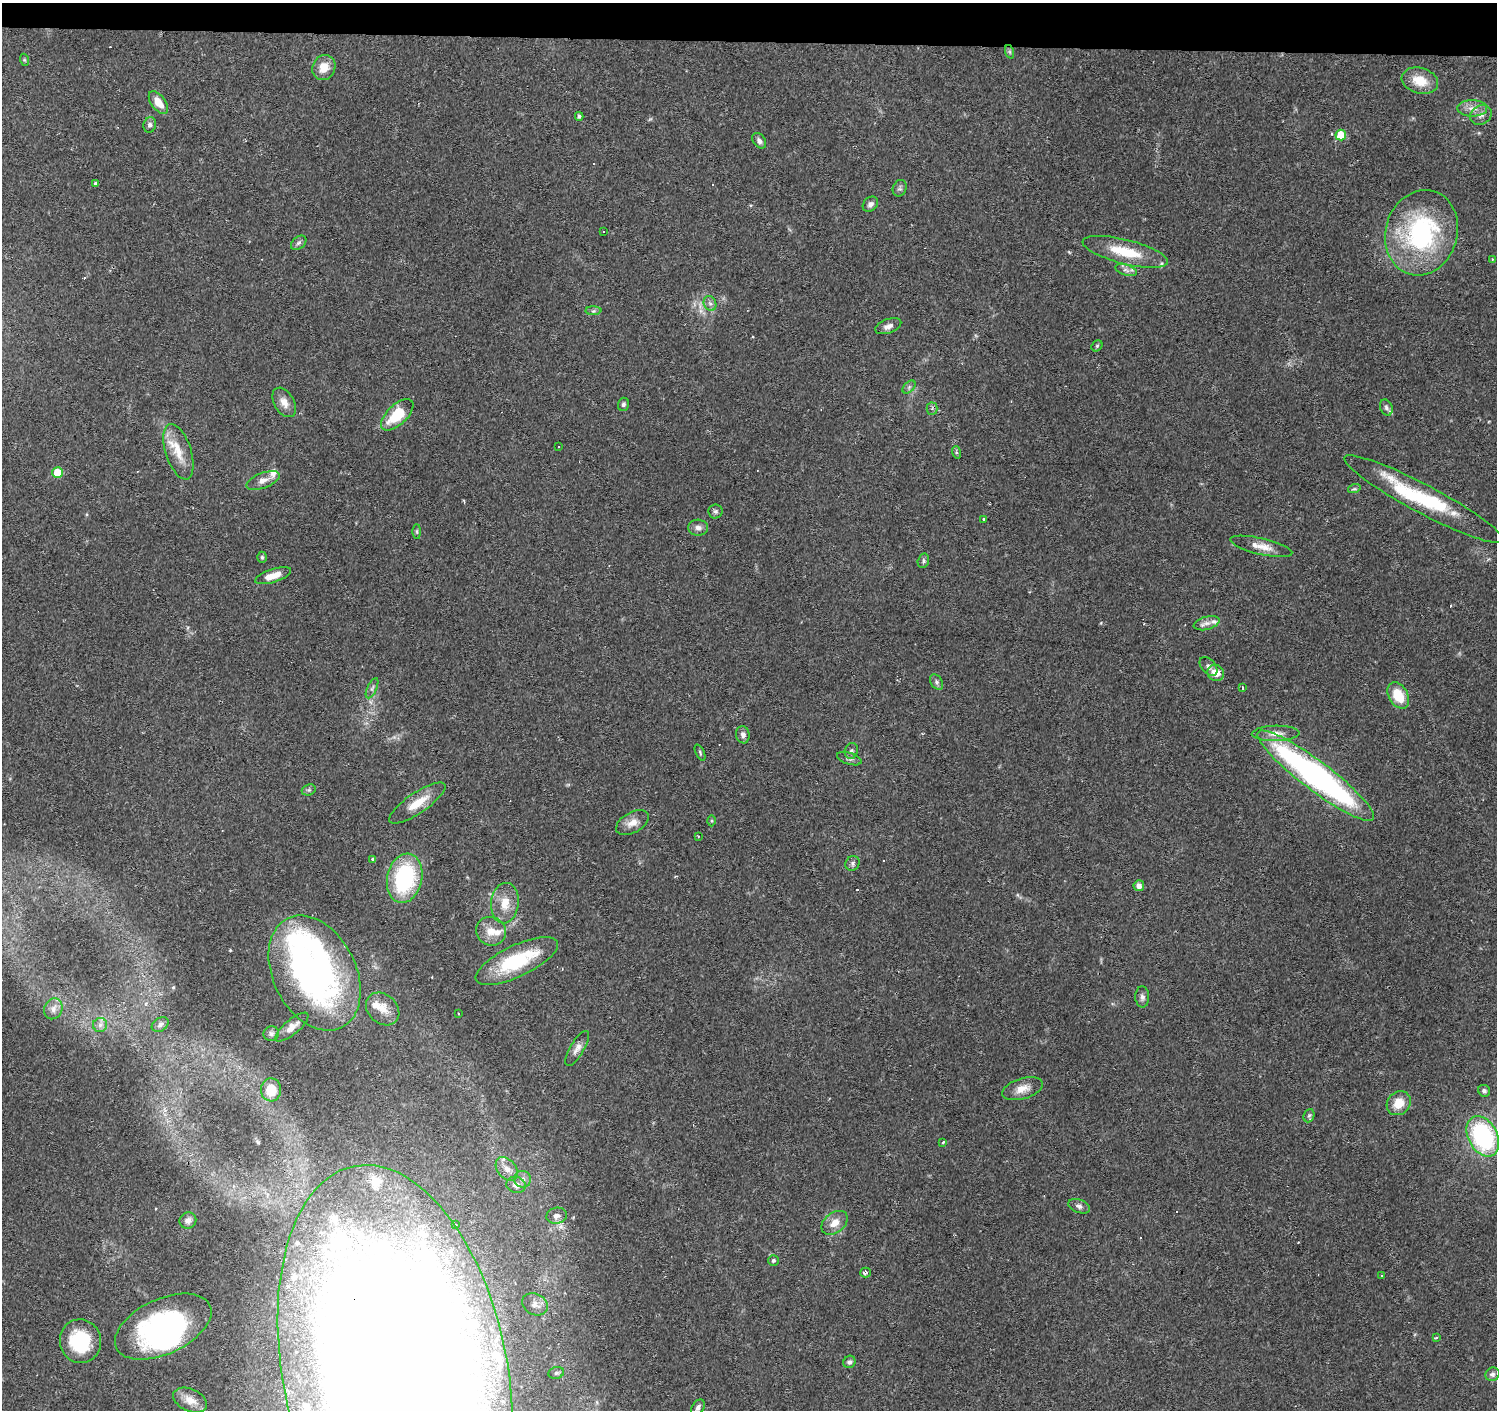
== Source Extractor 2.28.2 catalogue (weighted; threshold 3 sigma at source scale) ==
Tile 2 of 3 x 3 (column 2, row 1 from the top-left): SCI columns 1497-2991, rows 3042-4449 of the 4493 x 4730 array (HDU 1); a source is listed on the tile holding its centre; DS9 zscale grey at full resolution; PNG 1499 x 1412 px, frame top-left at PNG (2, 3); each listed source drawn as its Kron ellipse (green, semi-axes under 4 px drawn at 4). Shown black and unused: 3% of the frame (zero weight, under 2 of 3 exposures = <1% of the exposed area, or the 3 px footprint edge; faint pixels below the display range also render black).
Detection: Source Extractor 2.28.2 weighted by HDU 2 'WHT'; one run over the whole footprint, this tile lists its part. Background 0.0983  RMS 0.0063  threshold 0.0282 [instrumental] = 3 sigma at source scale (4.5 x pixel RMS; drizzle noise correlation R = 1.50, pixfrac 1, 0.0396/0.0396 arcsec/px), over >= 5 px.
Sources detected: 141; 7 inside a brighter object's white glare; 10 cosmic-ray / hot-pixel residue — neither listed nor drawn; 16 inside a brighter listed object's ellipse — not listed separately; the other 108 listed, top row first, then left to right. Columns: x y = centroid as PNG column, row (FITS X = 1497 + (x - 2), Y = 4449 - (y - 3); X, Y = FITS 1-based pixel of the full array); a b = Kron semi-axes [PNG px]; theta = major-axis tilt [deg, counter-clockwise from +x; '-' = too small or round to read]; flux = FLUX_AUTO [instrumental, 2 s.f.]
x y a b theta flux
1010 52 7 4 -71 1.1
25 60 6 4 -70 0.74
324 68 13 11 63 8.9
1420 81 18 12 -16 13
158 102 13 7 -54 7.9
1472 108 15 8 -1 5.2
1481 115 11 9 31 3.5
579 116 4 4 - 1.5
150 125 8 6 74 1.8
1341 135 5 5 - 14
759 141 8 6 -57 2.5
95 183 3 3 - 2.4
900 188 8 6 66 1.6
870 204 8 6 46 2.4
604 232 2 2 - 0.43
1421 233 43 36 73 94
299 243 9 6 40 1.7
1125 252 44 12 -14 22
1492 259 3 2 - 0.77
1126 270 11 5 -18 2.1
710 303 8 6 -66 1.9
593 311 8 4 1 1.3
888 326 13 7 20 3.2
1097 346 6 5 - 0.86
909 387 8 4 46 1.3
284 402 16 10 -59 5.4
623 404 6 5 - 1.4
1386 407 8 6 -68 1.8
932 409 6 5 - 1.4
397 415 20 10 43 22
559 447 3 2 - 0.66
178 452 29 13 -72 13
956 452 6 4 -72 0.84
57 473 5 5 - 16
263 480 17 7 20 4.6
1354 489 6 4 17 0.98
1424 499 89 14 -28 57
715 511 7 7 - 1.5
983 519 3 3 - 1.5
698 528 10 8 -5 2.9
417 531 7 4 90 0.95
1261 546 32 8 -13 7.5
262 557 5 4 - 0.87
923 561 7 5 73 1.3
273 576 19 6 18 8.7
1207 623 13 6 15 3.3
1208 666 11 7 -49 2.2
1216 673 9 8 - 7.8
937 682 8 5 -55 1.6
372 688 11 4 65 1.7
1242 688 4 3 - 2.1
1398 695 14 9 -60 16
1276 733 24 7 2 6.3
743 735 8 6 -80 2.7
851 751 8 6 74 2
700 752 9 4 -65 0.93
849 759 13 6 -18 2
1316 776 72 14 -37 210
309 790 7 5 19 1.2
417 803 33 10 34 12
711 821 5 3 - 0.71
632 823 18 10 29 6
698 836 3 2 - 0.55
373 859 3 3 - 2.9
853 863 8 6 55 1.7
405 878 25 17 77 62
1139 886 5 5 - 3.8
505 903 20 14 83 11
491 931 15 14 - 8.3
517 961 45 15 25 43
315 973 61 41 -63 210
1142 997 10 7 -89 2.2
53 1009 11 9 65 4
383 1009 18 14 -43 8.4
459 1014 3 2 - 0.48
100 1025 7 7 - 2.3
160 1025 9 6 33 1.9
292 1027 21 7 40 5.3
271 1034 8 7 - 1.9
577 1048 20 7 59 4
1022 1089 21 10 17 7.3
271 1090 11 10 - 12
1484 1091 6 5 - 1.7
1399 1103 13 11 45 9.8
1309 1116 7 5 68 1.2
1483 1136 21 14 -62 82
943 1142 3 3 - 1
507 1169 13 9 -50 4.6
523 1179 8 8 - 2.9
516 1185 9 8 - 3.7
1079 1206 11 6 -20 2.4
557 1216 10 8 12 2.8
188 1220 8 8 - 2.6
835 1223 15 10 38 6.7
456 1225 3 3 - 0.56
773 1260 5 5 - 1.1
865 1272 5 5 - 1.7
1381 1276 3 2 - 0.8
535 1304 13 10 -27 4.1
163 1327 51 27 25 130
1436 1338 3 3 - 0.72
80 1341 22 20 -76 35
849 1362 6 6 - 1.7
395 1371 209 112 -79 2300
556 1373 8 6 16 1.5
1493 1374 7 6 - 2.1
190 1400 18 11 -24 8.4
698 1408 9 6 57 2.3
Overlapping masked pixels (flux is a lower limit): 1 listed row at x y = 395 1371
Isophote crosses this tile's border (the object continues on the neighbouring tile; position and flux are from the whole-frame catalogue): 1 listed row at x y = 395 1371